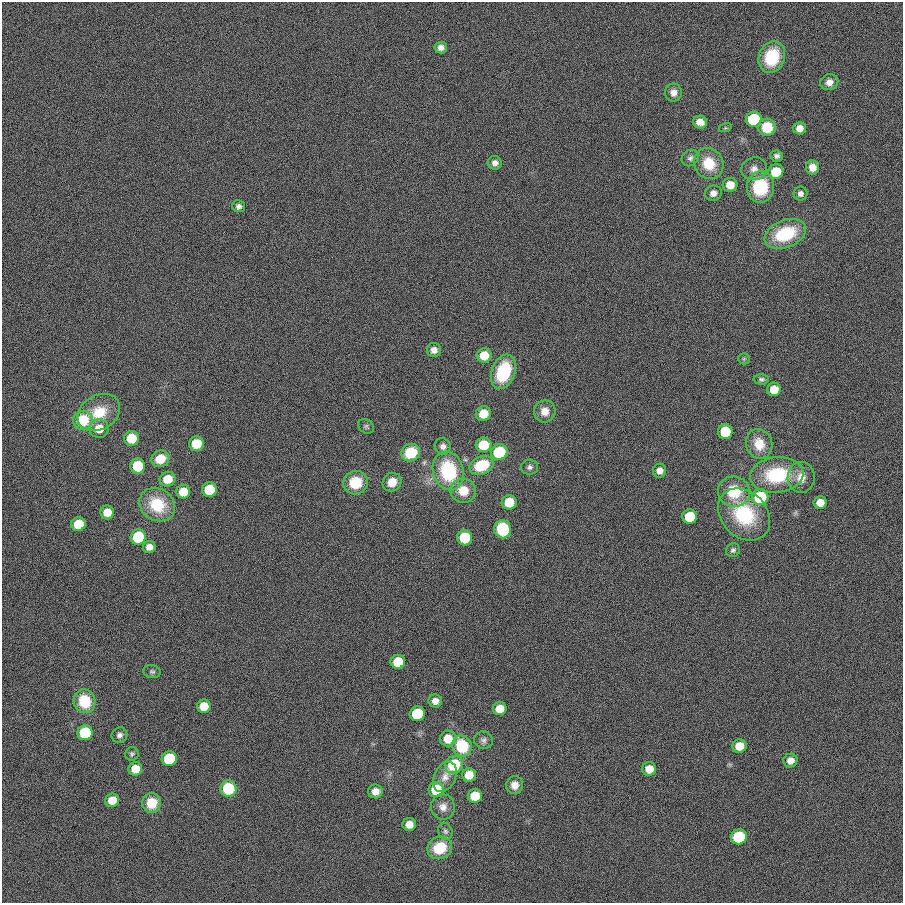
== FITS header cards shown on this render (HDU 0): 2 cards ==
NAXIS1  =                  901
NAXIS2  =                  901

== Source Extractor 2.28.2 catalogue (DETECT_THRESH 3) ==
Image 901 x 901 px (HDU 0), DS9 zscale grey, 1 PNG px = 1 image px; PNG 905 x 905 px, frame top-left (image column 1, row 901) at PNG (2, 2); each listed source drawn as its Kron ellipse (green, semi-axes under 4 px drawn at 4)
Background 0.00133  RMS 0.099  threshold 0.297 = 3 sigma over >= 5 px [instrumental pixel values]
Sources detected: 103; all 103 listed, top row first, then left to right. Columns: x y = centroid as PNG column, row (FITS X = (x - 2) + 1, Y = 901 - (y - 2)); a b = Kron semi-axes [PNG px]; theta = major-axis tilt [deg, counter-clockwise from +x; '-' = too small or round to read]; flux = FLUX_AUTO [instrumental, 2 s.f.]
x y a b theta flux
441 48 6 5 - 32
772 57 16 13 70 300
829 82 9 8 - 46
673 93 9 8 - 46
754 119 8 7 - 480
700 122 7 6 - 61
767 127 8 8 - 200
725 128 6 4 17 10
800 128 6 6 - 52
777 156 6 5 - 21
690 158 9 7 40 24
495 163 7 7 - 30
709 164 16 14 -60 180
812 167 7 6 - 62
754 169 13 11 18 52
776 172 8 7 - 170
730 185 7 7 - 79
760 187 15 13 81 350
713 193 8 7 - 35
800 194 7 7 - 24
239 206 6 6 - 22
785 234 21 13 22 370
434 350 7 7 - 38
484 355 7 7 - 130
744 359 6 5 - 10
503 372 18 11 70 360
761 379 7 5 -2 16
774 389 7 6 - 110
545 411 11 11 - 66
99 413 23 17 31 200
483 414 7 7 - 110
83 420 10 9 - 280
366 426 8 6 -40 17
99 429 9 9 - 110
725 432 7 7 - 240
131 438 7 7 - 160
196 444 7 7 - 160
759 444 15 13 -72 120
483 445 8 7 - 200
443 446 8 7 - 31
499 452 8 7 - 380
411 453 9 8 - 250
160 459 9 8 - 130
482 465 12 9 22 280
138 466 7 7 - 250
530 467 8 7 - 23
448 471 19 15 -75 470
660 471 7 6 - 41
777 475 27 17 6 400
801 477 15 13 89 85
168 479 8 7 - 120
392 482 10 9 - 88
355 483 12 11 - 180
209 489 7 7 - 210
463 491 13 12 - 130
183 492 7 6 - 140
734 492 16 15 - 220
760 497 8 8 - 410
509 502 7 7 - 140
820 502 6 6 - 72
157 505 18 16 -34 280
107 512 7 7 - 93
744 514 29 22 -45 440
690 517 7 7 - 280
78 524 7 7 - 190
503 529 9 8 - 380
138 537 7 7 - 430
465 538 7 7 - 250
149 547 6 6 - 42
733 550 7 6 - 18
398 662 7 7 - 220
152 672 9 6 -9 18
84 701 12 10 -68 250
435 701 7 6 - 47
204 706 7 6 - 130
500 709 7 6 - 110
417 714 7 7 - 410
85 733 7 7 - 470
119 735 8 7 - 24
448 739 8 8 - 120
483 740 9 8 - 27
462 746 10 9 - 330
739 746 7 6 - 110
132 754 6 6 - 14
169 759 7 7 - 440
790 760 7 7 - 46
454 765 9 8 - 350
135 769 7 6 - 120
649 769 7 7 - 87
469 775 7 6 - 120
445 777 16 10 66 63
515 785 9 8 - 56
228 788 8 8 - 310
436 790 7 7 - 270
375 791 7 7 - 49
475 796 7 7 - 190
112 800 7 6 - 97
152 803 10 9 - 160
443 807 13 12 - 56
409 824 6 6 - 60
445 831 8 7 - 19
739 837 8 7 - 380
440 848 12 11 - 210